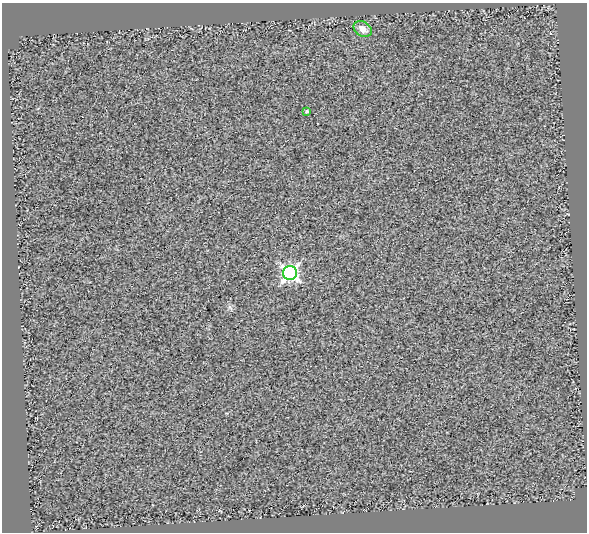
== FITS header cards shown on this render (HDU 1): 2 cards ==
NAXIS1  =                  585
NAXIS2  =                  530

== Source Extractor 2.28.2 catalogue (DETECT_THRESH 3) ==
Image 585 x 530 px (HDU 1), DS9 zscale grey, 1 PNG px = 1 image px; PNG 589 x 534 px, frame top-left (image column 1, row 530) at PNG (2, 3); each listed source drawn as its Kron ellipse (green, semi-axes under 4 px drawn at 4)
Background 1.33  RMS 0.77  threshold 2.31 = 3 sigma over >= 5 px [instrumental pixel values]
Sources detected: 3; all 3 listed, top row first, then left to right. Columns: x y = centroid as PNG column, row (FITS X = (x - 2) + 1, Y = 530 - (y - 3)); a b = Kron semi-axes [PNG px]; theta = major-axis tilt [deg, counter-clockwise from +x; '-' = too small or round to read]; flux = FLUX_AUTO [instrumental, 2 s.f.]
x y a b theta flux
363 29 9 7 -34 400
307 111 3 3 - 72
290 273 7 7 - 15000